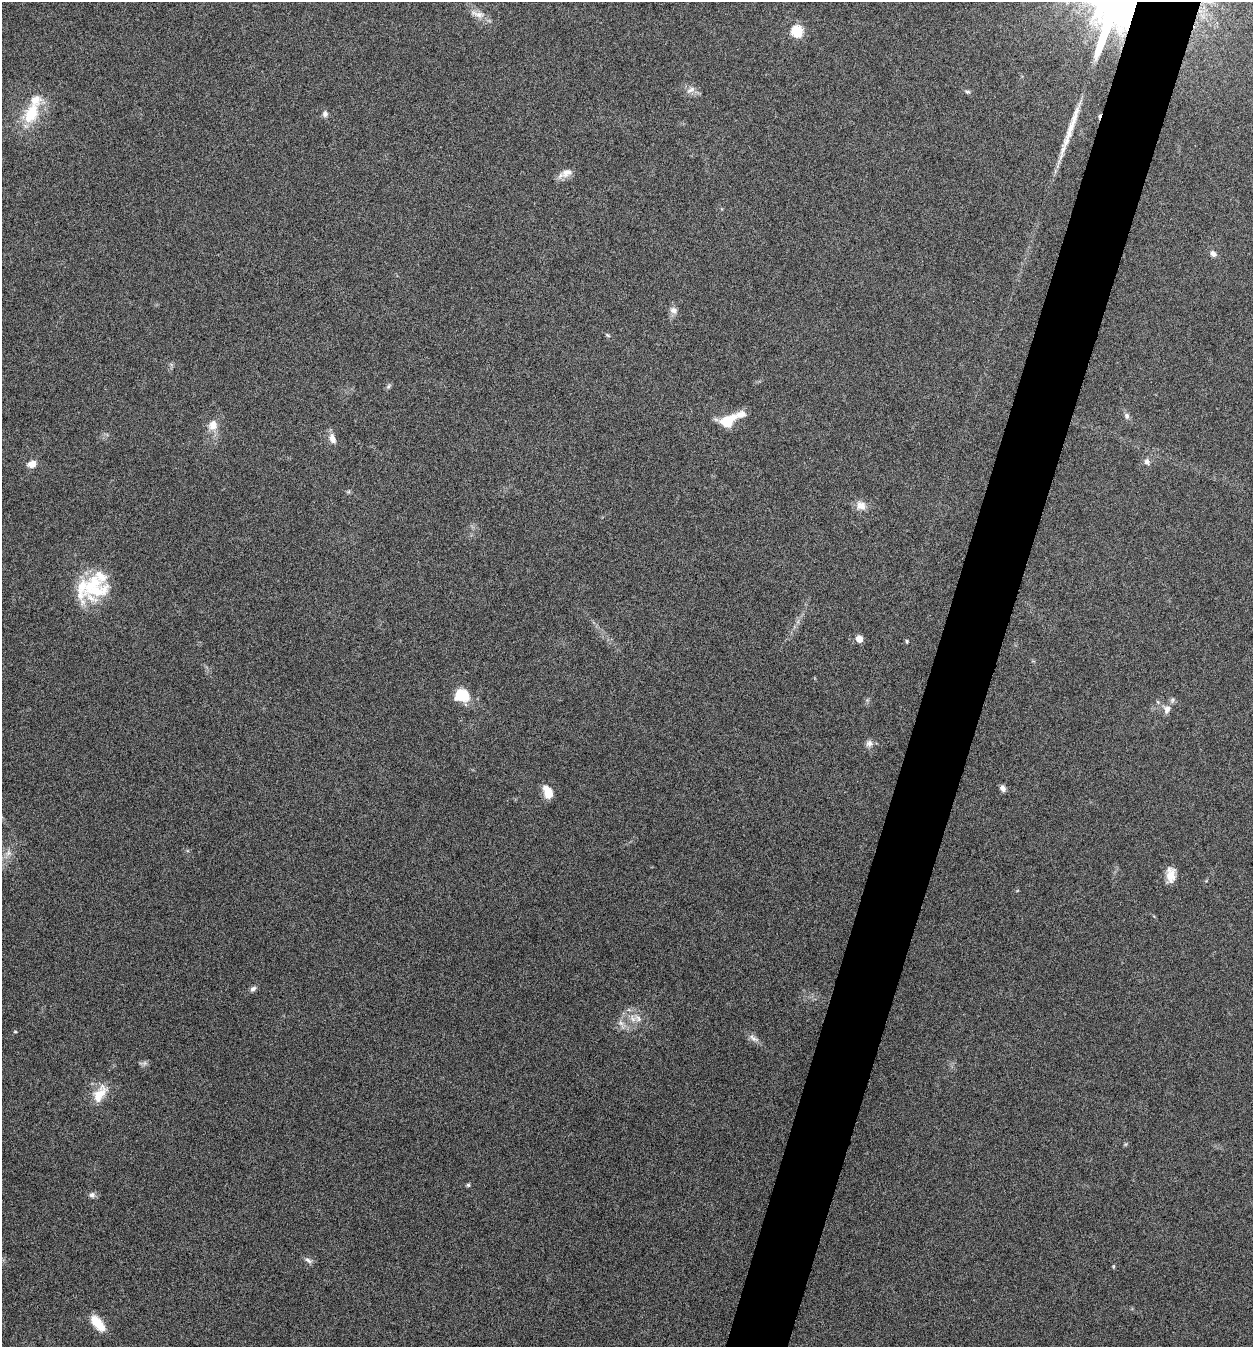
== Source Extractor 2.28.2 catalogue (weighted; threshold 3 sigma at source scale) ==
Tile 10 of 4 x 4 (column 2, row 3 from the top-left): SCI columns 1516-2766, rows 1349-2693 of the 5405 x 5390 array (HDU 1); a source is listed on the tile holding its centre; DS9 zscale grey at full resolution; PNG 1255 x 1349 px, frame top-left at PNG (2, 2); no overlay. Shown black and unused: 5% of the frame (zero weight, under 5 of 9 exposures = <1% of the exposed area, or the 3 px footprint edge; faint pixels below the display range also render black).
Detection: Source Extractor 2.28.2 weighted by HDU 2 'WHT'; one run over the whole footprint, this tile lists its part. Background 0.261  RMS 0.0066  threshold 0.0271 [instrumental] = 3 sigma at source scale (4.09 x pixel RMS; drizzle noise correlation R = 1.36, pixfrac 0.8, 0.05/0.05 arcsec/px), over >= 5 px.
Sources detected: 51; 1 cosmic-ray / hot-pixel residue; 1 long thin detection or spike segment (spike, bleed or trail) — not listed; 6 inside a brighter listed object's ellipse — not listed separately; the other 43 listed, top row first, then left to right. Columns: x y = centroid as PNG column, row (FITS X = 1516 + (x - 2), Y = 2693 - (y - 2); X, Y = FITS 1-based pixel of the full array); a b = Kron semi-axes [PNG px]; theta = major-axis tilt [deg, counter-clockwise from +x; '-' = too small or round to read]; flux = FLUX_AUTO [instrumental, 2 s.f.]
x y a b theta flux
478 14 22 8 -19 5.6
797 31 6 6 - 53
691 90 14 6 26 3.1
967 92 7 5 -23 1.3
31 113 30 18 62 23
325 114 8 7 - 2.1
566 173 16 10 23 5.4
1213 254 9 7 -38 2.6
674 310 10 8 -30 3.2
607 335 8 4 -27 0.94
389 386 8 5 50 1.2
1127 416 9 7 -80 1.9
727 421 17 11 31 17
213 425 13 11 69 6.7
332 439 14 8 -66 4.3
1147 462 9 8 - 2.3
32 464 10 8 17 4.7
861 506 14 11 -26 5.7
94 590 41 25 -27 31
859 639 5 5 - 7.7
907 641 5 3 - 0.78
462 695 15 13 -3 17
1158 702 6 4 -70 0.85
1167 709 12 10 81 4
869 743 10 9 - 2.9
1003 788 7 6 - 2.7
548 792 13 8 -66 9.8
8 853 10 7 58 3.4
1171 876 18 10 78 7.2
1017 891 5 3 - 0.43
253 989 8 6 39 1.9
638 1018 15 8 -38 5.4
621 1023 9 7 -47 2.8
15 1032 5 3 - 0.57
754 1038 16 7 -30 3.2
145 1063 8 6 1 1.7
100 1094 28 14 56 12
1126 1144 6 4 71 0.77
468 1185 5 5 - 0.86
92 1195 8 8 - 2.1
308 1260 11 6 -32 2.1
1113 1266 6 4 89 0.65
98 1323 21 10 -49 11